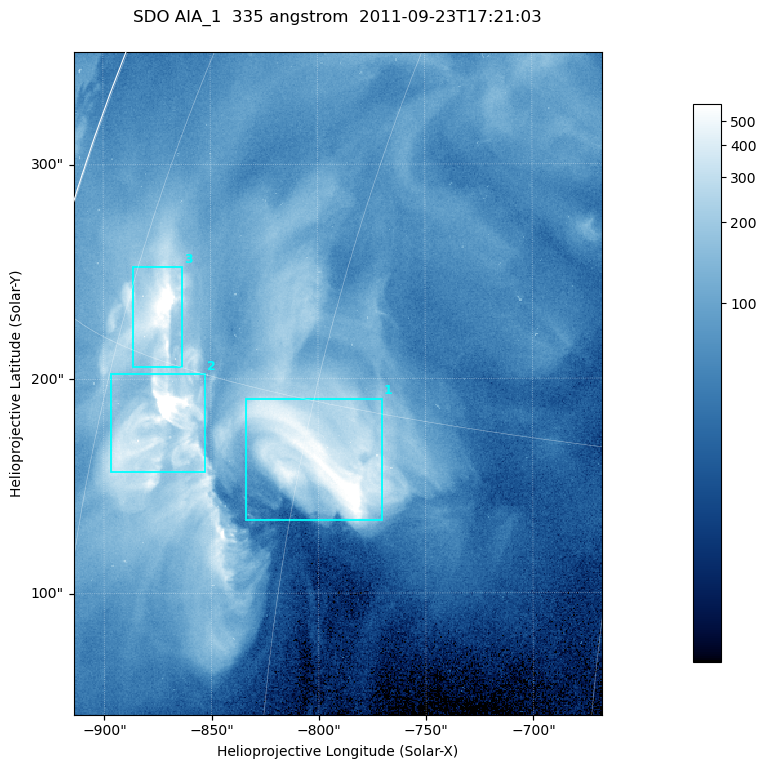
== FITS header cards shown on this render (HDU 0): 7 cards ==
TELESCOP= 'SDO     '           /
INSTRUME= 'AIA_1   '           /
WAVELNTH=                  335 /
WAVEUNIT= 'angstrom'           /
DATE-OBS= '2011-09-23T17:21:03.63' /
CTYPE1  = 'HPLN-TAN'           /
CTYPE2  = 'HPLT-TAN'           /

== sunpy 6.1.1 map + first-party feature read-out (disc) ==
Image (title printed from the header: SDO AIA_1  335 angstrom  2011-09-23T17:21:03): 410 x 514 px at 0.601 arcsec/px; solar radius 957 arcsec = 1592 px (partial field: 2.6% of the solar disc is inside the frame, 99% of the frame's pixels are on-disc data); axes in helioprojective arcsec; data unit not stated in the header (colour bar unlabelled)
Pointing: header CRPIX1/2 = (2042.06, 2043.86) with CRVAL1/2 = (0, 0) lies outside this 410 x 514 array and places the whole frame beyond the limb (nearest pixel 1.41 R_sun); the SolarSoft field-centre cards XCEN/YCEN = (-790.8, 197.8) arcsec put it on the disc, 1307 arcsec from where CRPIX/CRVAL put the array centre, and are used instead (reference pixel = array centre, CRVAL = XCEN/YCEN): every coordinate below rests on XCEN/YCEN
Orientation: roll -0.142 deg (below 1 deg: not rotated)
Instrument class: DISC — disc imager (sunpy class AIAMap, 335 A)
Bright regions (active regions / flare kernels): reference = the on-disc median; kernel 3 px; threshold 5 sigma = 255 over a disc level ~72.3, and >= 1.15x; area >= 210 px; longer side >= 5 px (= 3 arcsec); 3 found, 3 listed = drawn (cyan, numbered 1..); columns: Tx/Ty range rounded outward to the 2 arcsec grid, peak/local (2 s.f.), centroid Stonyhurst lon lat
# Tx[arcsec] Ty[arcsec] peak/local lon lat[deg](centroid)
1 -834..-770 134..192 10 -59 +13
2 -898..-852 156..202 38 -70 +13
3 -886..-862 206..252 13 -72 +16
Off-limb structures (1.02-1.3 R_sun): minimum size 105 px: none found